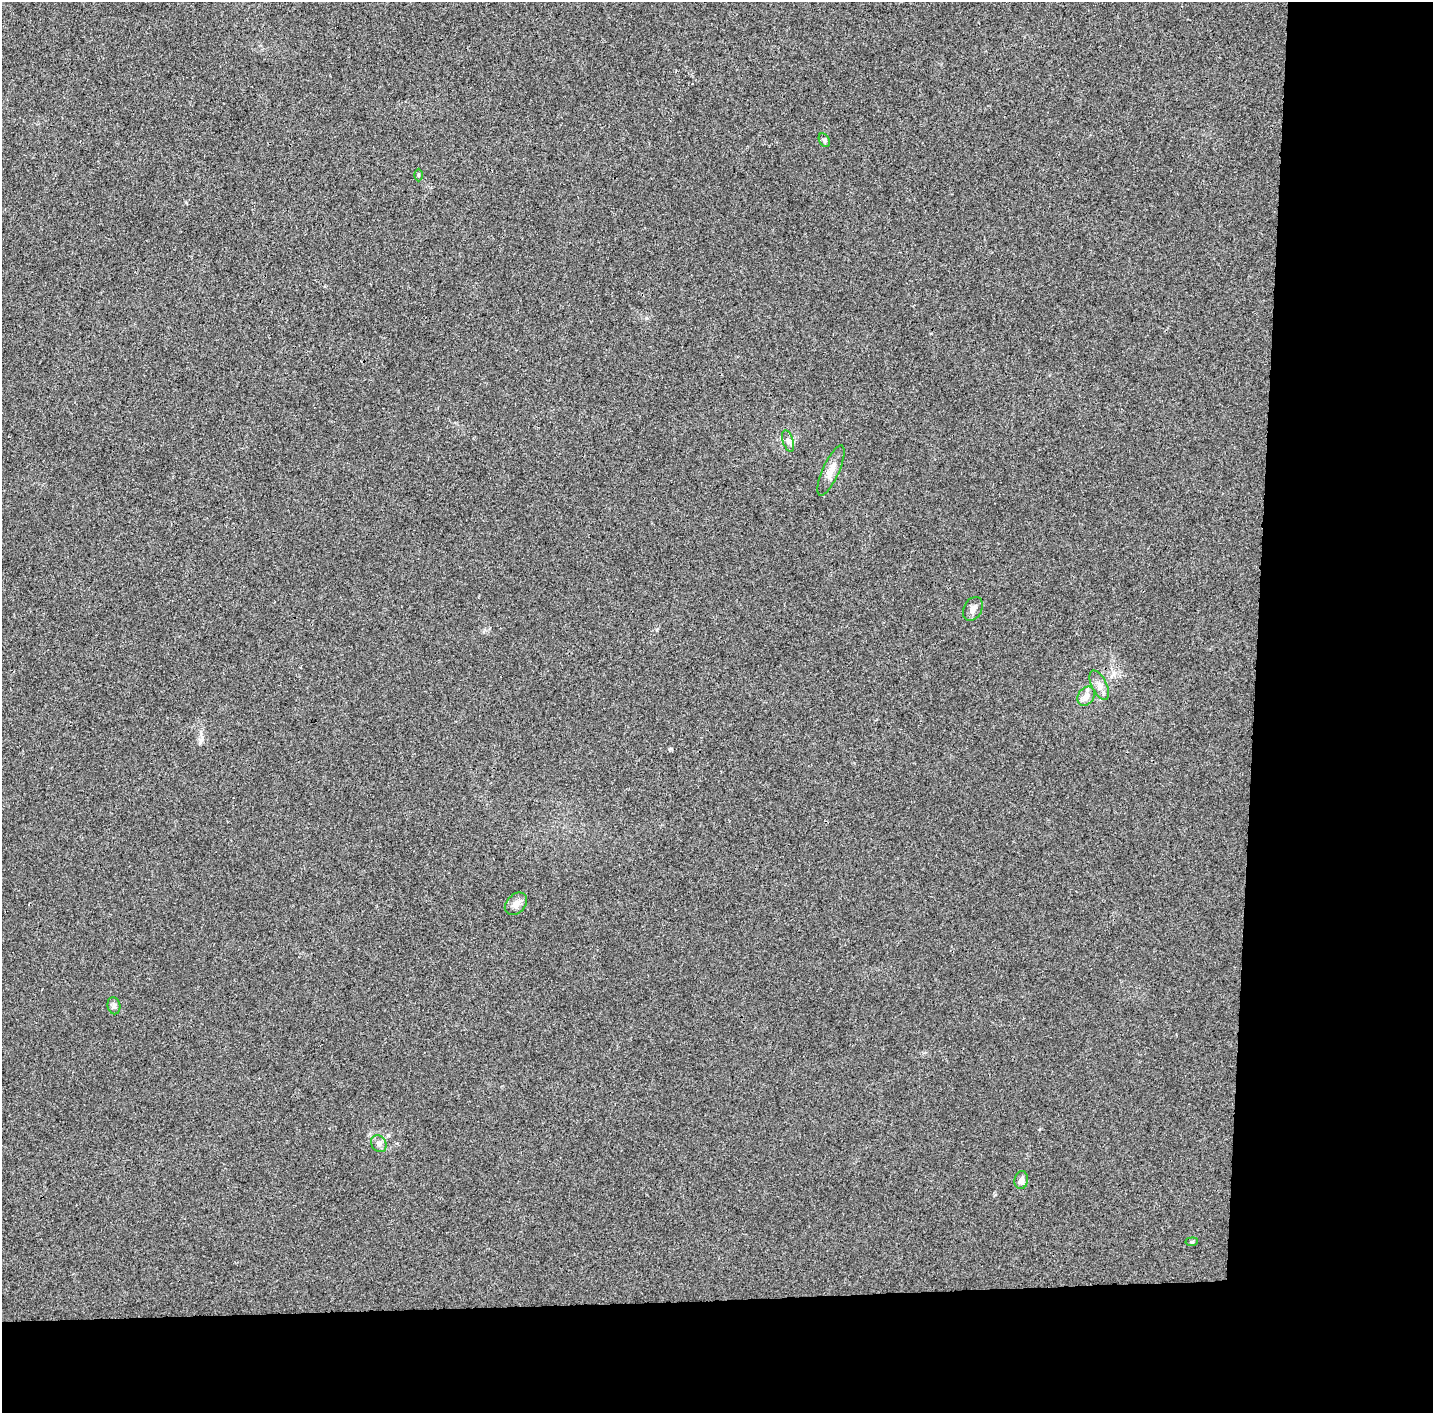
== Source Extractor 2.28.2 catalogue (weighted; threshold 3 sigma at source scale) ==
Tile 9 of 3 x 3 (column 3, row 3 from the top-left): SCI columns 2870-4300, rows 159-1569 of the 4300 x 4550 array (HDU 1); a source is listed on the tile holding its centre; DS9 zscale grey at full resolution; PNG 1435 x 1415 px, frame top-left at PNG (2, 2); each listed source drawn as its Kron ellipse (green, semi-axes under 4 px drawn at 4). Shown black and unused: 19% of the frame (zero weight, under 3 of 4 exposures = <1% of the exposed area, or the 3 px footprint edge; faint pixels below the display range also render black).
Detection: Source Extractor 2.28.2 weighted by HDU 2 'WHT'; one run over the whole footprint, this tile lists its part. Background 0.00897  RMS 0.0037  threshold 0.0167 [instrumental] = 3 sigma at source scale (4.5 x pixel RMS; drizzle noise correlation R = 1.50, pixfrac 1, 0.0396/0.0396 arcsec/px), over >= 5 px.
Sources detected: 12; all 12 listed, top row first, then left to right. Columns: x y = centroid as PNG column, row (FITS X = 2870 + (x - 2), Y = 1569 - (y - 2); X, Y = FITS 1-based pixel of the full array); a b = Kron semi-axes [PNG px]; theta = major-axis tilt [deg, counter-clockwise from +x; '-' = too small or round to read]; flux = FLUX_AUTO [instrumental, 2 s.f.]
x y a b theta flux
824 140 7 5 -62 0.64
418 175 6 4 90 0.54
788 441 11 5 -72 1.2
831 471 27 8 66 4
973 609 12 9 60 2.1
1099 685 16 7 -64 2.4
1086 696 10 7 56 2.6
516 904 13 9 45 2.6
114 1006 8 6 -77 1
379 1144 9 7 -58 1.3
1021 1180 9 6 82 1.9
1192 1242 6 4 7 0.49
Unlisted compact peaks at least as high as the median listed source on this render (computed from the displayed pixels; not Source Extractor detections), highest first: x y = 200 742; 646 318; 388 1135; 671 749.